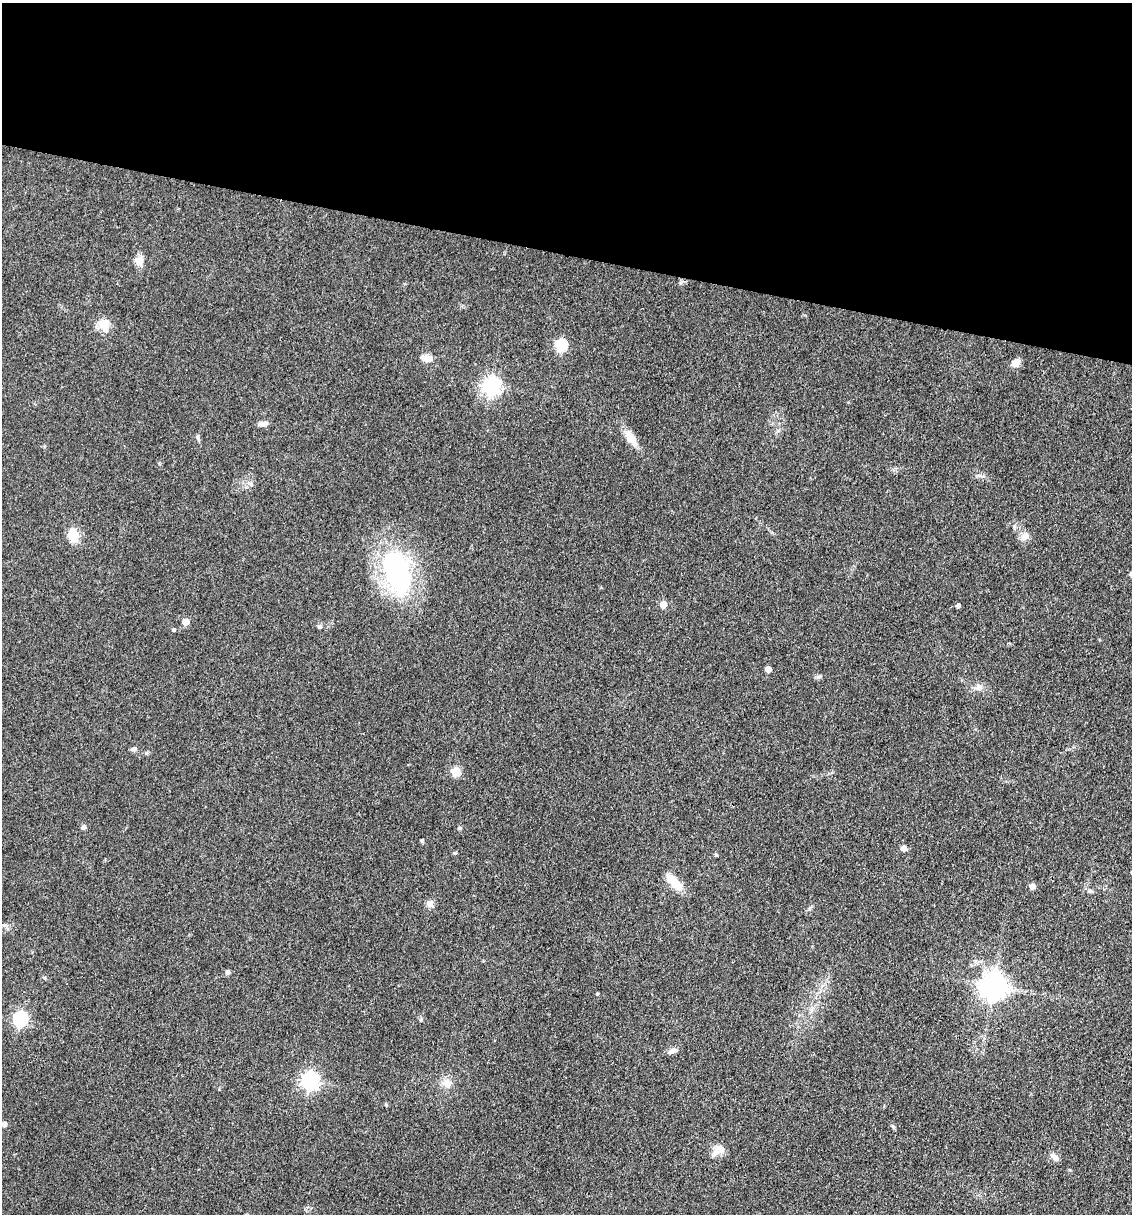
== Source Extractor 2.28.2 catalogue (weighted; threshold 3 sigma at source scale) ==
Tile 2 of 4 x 4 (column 2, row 1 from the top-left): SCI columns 1366-2495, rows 3637-4848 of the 4873 x 4848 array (HDU 1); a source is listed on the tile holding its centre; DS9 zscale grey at full resolution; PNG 1134 x 1216 px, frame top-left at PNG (2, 3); no overlay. Shown black and unused: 21% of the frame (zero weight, under 3 of 4 exposures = <1% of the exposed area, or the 3 px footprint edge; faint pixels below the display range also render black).
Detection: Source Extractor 2.28.2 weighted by HDU 2 'WHT'; one run over the whole footprint, this tile lists its part. Background 0.149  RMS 0.0071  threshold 0.032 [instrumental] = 3 sigma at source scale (4.5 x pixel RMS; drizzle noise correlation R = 1.50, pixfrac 1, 0.05/0.05 arcsec/px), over >= 5 px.
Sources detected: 47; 2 inside a brighter listed object's ellipse — not listed separately; the other 45 listed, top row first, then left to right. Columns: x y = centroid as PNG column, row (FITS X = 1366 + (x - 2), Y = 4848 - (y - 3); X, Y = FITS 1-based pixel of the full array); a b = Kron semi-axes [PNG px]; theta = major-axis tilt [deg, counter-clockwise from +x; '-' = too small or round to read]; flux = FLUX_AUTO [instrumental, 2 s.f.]
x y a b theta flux
141 258 15 9 84 4.2
103 323 16 13 -11 8.9
561 345 6 6 - 65
426 358 12 8 -15 6.1
1016 363 10 8 42 5
491 386 7 7 - 270
263 424 13 6 7 3.1
198 438 9 4 -77 1.4
630 438 22 10 -55 9
251 484 7 7 - 2.2
1014 526 6 5 - 1.3
73 535 12 10 -80 15
1025 536 12 9 35 4.8
397 572 61 31 -73 100
663 604 5 5 - 11
958 606 4 4 - 2.2
186 622 5 5 - 10
320 626 6 5 - 1.4
174 630 5 4 - 0.93
768 669 5 4 - 6.3
819 677 8 4 9 1.4
133 749 9 5 6 1.6
456 772 5 5 - 31
84 827 6 5 - 1.7
460 828 6 5 - 1
422 841 4 4 - 1.1
904 848 5 5 - 4.8
455 853 4 4 - 1
716 855 5 4 - 0.82
674 882 25 10 -44 13
1032 887 5 4 - 6.2
1090 891 6 5 - 1.2
430 904 10 8 -38 3.8
810 908 9 3 45 1.2
227 972 6 5 - 1.7
994 986 9 8 - 780
597 994 4 3 - 0.83
20 1019 6 6 - 130
672 1051 16 6 19 2.8
309 1081 7 6 - 250
447 1083 12 11 - 6.7
386 1105 4 4 - 0.84
4 1124 5 5 - 3.4
718 1150 18 13 35 6.7
1054 1157 12 7 -39 3.3
Unlisted compact peaks at least as high as the median listed source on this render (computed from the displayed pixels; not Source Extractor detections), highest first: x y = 421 1020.